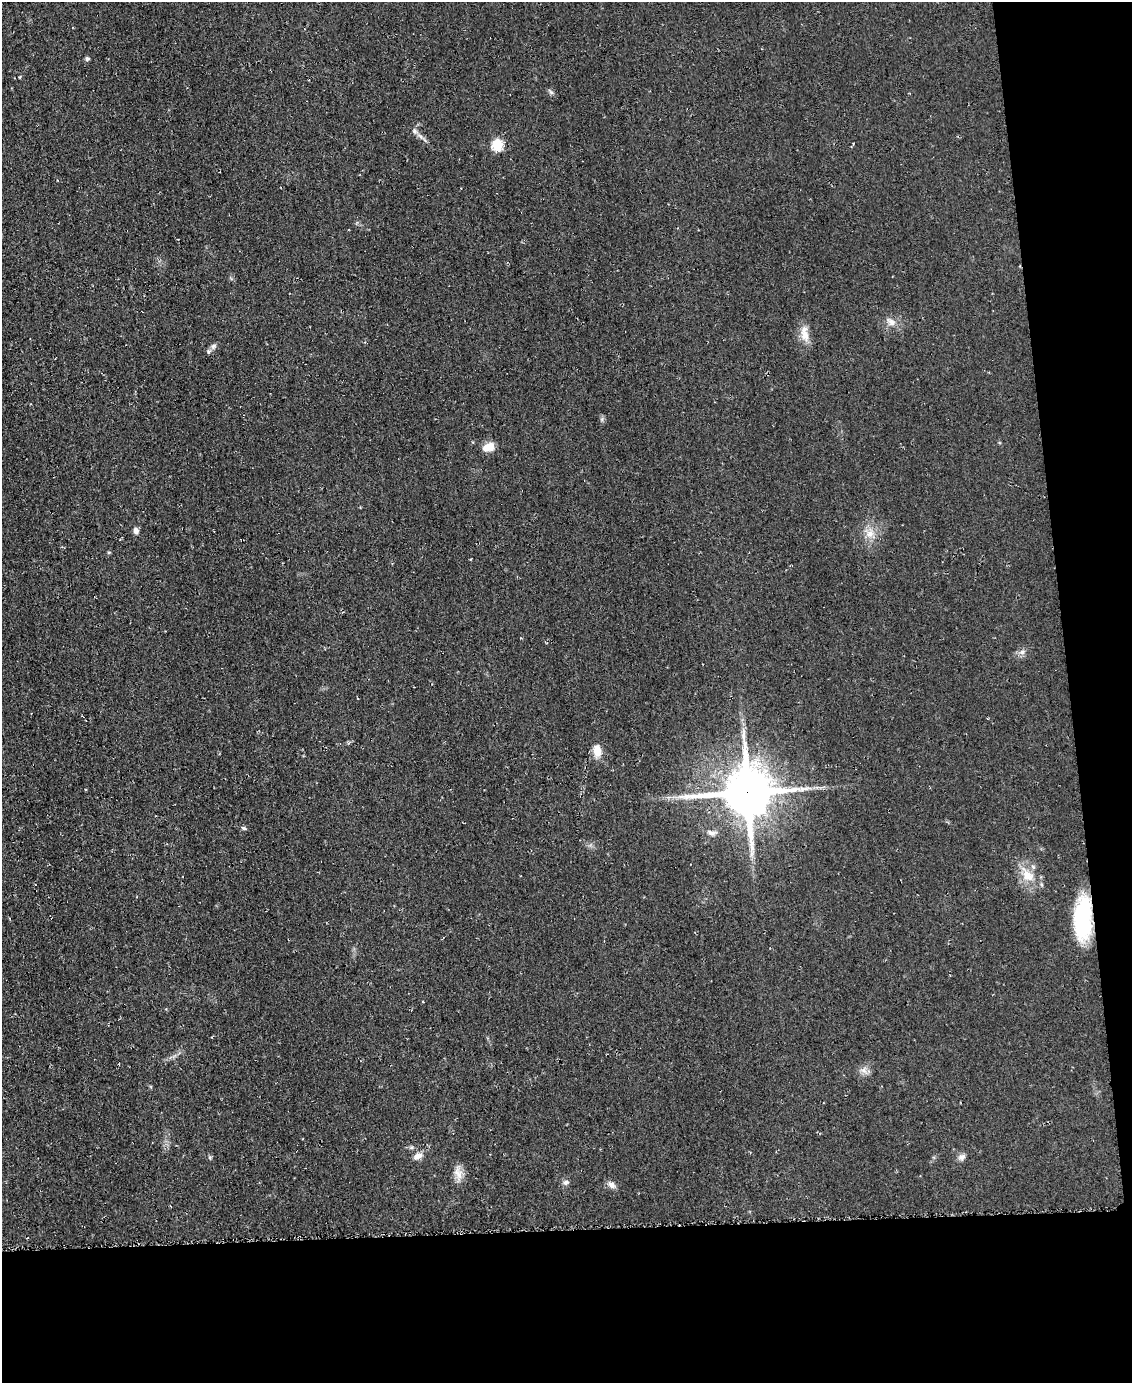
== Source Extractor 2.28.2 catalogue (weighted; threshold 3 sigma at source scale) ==
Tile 12 of 4 x 3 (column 4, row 3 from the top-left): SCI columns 3402-4531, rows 174-1554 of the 4561 x 4553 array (HDU 1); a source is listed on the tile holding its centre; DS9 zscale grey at full resolution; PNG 1134 x 1385 px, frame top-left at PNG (2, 2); no overlay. Shown black and unused: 17% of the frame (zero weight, under 2 of 3 exposures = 3% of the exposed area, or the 3 px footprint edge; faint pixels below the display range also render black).
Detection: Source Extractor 2.28.2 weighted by HDU 2 'WHT'; one run over the whole footprint, this tile lists its part. Background 0.0474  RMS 0.013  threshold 0.0589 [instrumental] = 3 sigma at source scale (4.5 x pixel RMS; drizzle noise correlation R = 1.50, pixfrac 1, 0.05/0.05 arcsec/px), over >= 5 px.
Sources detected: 26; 1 inside a brighter listed object's ellipse — not listed separately; the other 25 listed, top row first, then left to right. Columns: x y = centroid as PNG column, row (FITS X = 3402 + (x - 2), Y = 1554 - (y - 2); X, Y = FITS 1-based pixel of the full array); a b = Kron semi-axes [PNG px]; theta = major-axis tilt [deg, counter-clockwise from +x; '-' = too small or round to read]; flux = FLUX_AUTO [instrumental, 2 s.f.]
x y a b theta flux
87 59 5 4 - 3
551 92 8 4 -36 2.4
414 131 9 6 -43 3.7
497 145 6 5 - 97
891 322 13 9 -41 8.5
805 334 23 10 -81 14
213 346 8 6 53 3.5
489 447 13 9 17 15
136 531 8 6 -71 4.5
870 534 11 10 - 11
109 552 5 3 - 1.3
1022 652 7 7 - 4.1
597 751 13 9 -83 16
747 792 16 16 - 5400
244 828 6 4 -17 2.4
711 833 13 7 -19 5.6
1028 875 18 13 -36 21
1083 918 46 18 87 92
864 1070 8 6 -19 5.4
418 1156 11 8 26 7.7
210 1157 6 4 -69 1.8
962 1157 9 7 24 4.8
458 1174 16 9 -62 11
566 1182 8 6 24 3.6
611 1185 11 8 -32 5.8
Overlapping masked pixels (flux is a lower limit): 2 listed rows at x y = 747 792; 1083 918